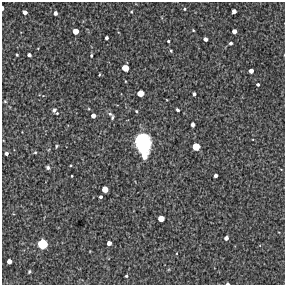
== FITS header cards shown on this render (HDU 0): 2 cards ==
NAXIS1  =                  283 / Axis length
NAXIS2  =                  283 / Axis length

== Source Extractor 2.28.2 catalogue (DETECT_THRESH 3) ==
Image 283 x 283 px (HDU 0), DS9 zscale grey, 1 PNG px = 1 image px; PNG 287 x 287 px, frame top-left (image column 1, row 283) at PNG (2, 2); no overlay
Background 3170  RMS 380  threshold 1150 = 3 sigma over >= 5 px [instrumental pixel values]
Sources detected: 52; all 52 listed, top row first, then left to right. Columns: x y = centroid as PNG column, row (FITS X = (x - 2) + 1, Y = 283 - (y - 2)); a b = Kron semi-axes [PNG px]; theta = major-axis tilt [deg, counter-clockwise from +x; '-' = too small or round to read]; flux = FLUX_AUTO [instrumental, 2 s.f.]
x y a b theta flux
2 8 4 2 - 4.8e+04
184 9 4 3 - 2.9e+04
234 11 4 4 - 1.0e+05
25 12 4 4 - 9.6e+04
131 12 5 4 - 3.2e+04
55 13 5 4 - 7.0e+04
193 30 3 3 - 2.4e+04
75 31 5 5 - 1.9e+05
234 31 4 4 - 1.1e+05
106 38 3 3 - 5.7e+04
205 39 4 4 - 7.9e+04
168 41 3 3 - 3.2e+04
231 43 4 3 - 5.3e+04
171 51 3 3 - 2.9e+04
17 55 3 3 - 3.2e+04
29 55 4 4 - 7.4e+04
91 55 4 3 - 3.2e+04
125 68 6 5 - 2.5e+05
251 71 4 4 - 1.1e+05
99 74 3 2 - 2.2e+04
258 84 3 3 - 4.4e+04
140 93 6 5 - 2.4e+05
194 94 3 3 - 5.7e+04
5 101 4 4 - 2.9e+04
54 110 6 4 52 5.5e+04
177 110 4 3 - 4.9e+04
136 111 4 3 - 3.2e+04
57 113 4 3 - 2.0e+04
110 114 7 5 -34 5.5e+04
93 116 4 4 - 1.1e+05
112 117 4 3 - 3.5e+04
193 124 4 4 - 9.2e+04
143 144 19 14 -80 1.5e+06
56 146 4 3 - 3.0e+04
196 147 6 6 - 3.0e+05
35 152 4 4 - 2.9e+04
6 153 4 4 - 6.2e+04
144 155 7 6 - 2.2e+05
70 165 3 2 - 2.2e+04
48 167 5 4 - 5.2e+04
72 176 3 2 - 2.0e+04
216 176 3 3 - 7.4e+04
105 189 5 5 - 2.1e+05
100 197 3 3 - 4.6e+04
161 218 5 5 - 2.0e+05
226 238 4 4 - 8.5e+04
109 243 4 4 - 1.1e+05
42 244 8 8 - 5.5e+05
9 261 4 4 - 1.2e+05
29 272 5 3 - 2.9e+04
126 276 3 3 - 3.5e+04
227 283 3 2 - 3.4e+04
At the frame edge (FLAGS 8, measured only in part): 2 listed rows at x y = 2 8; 227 283